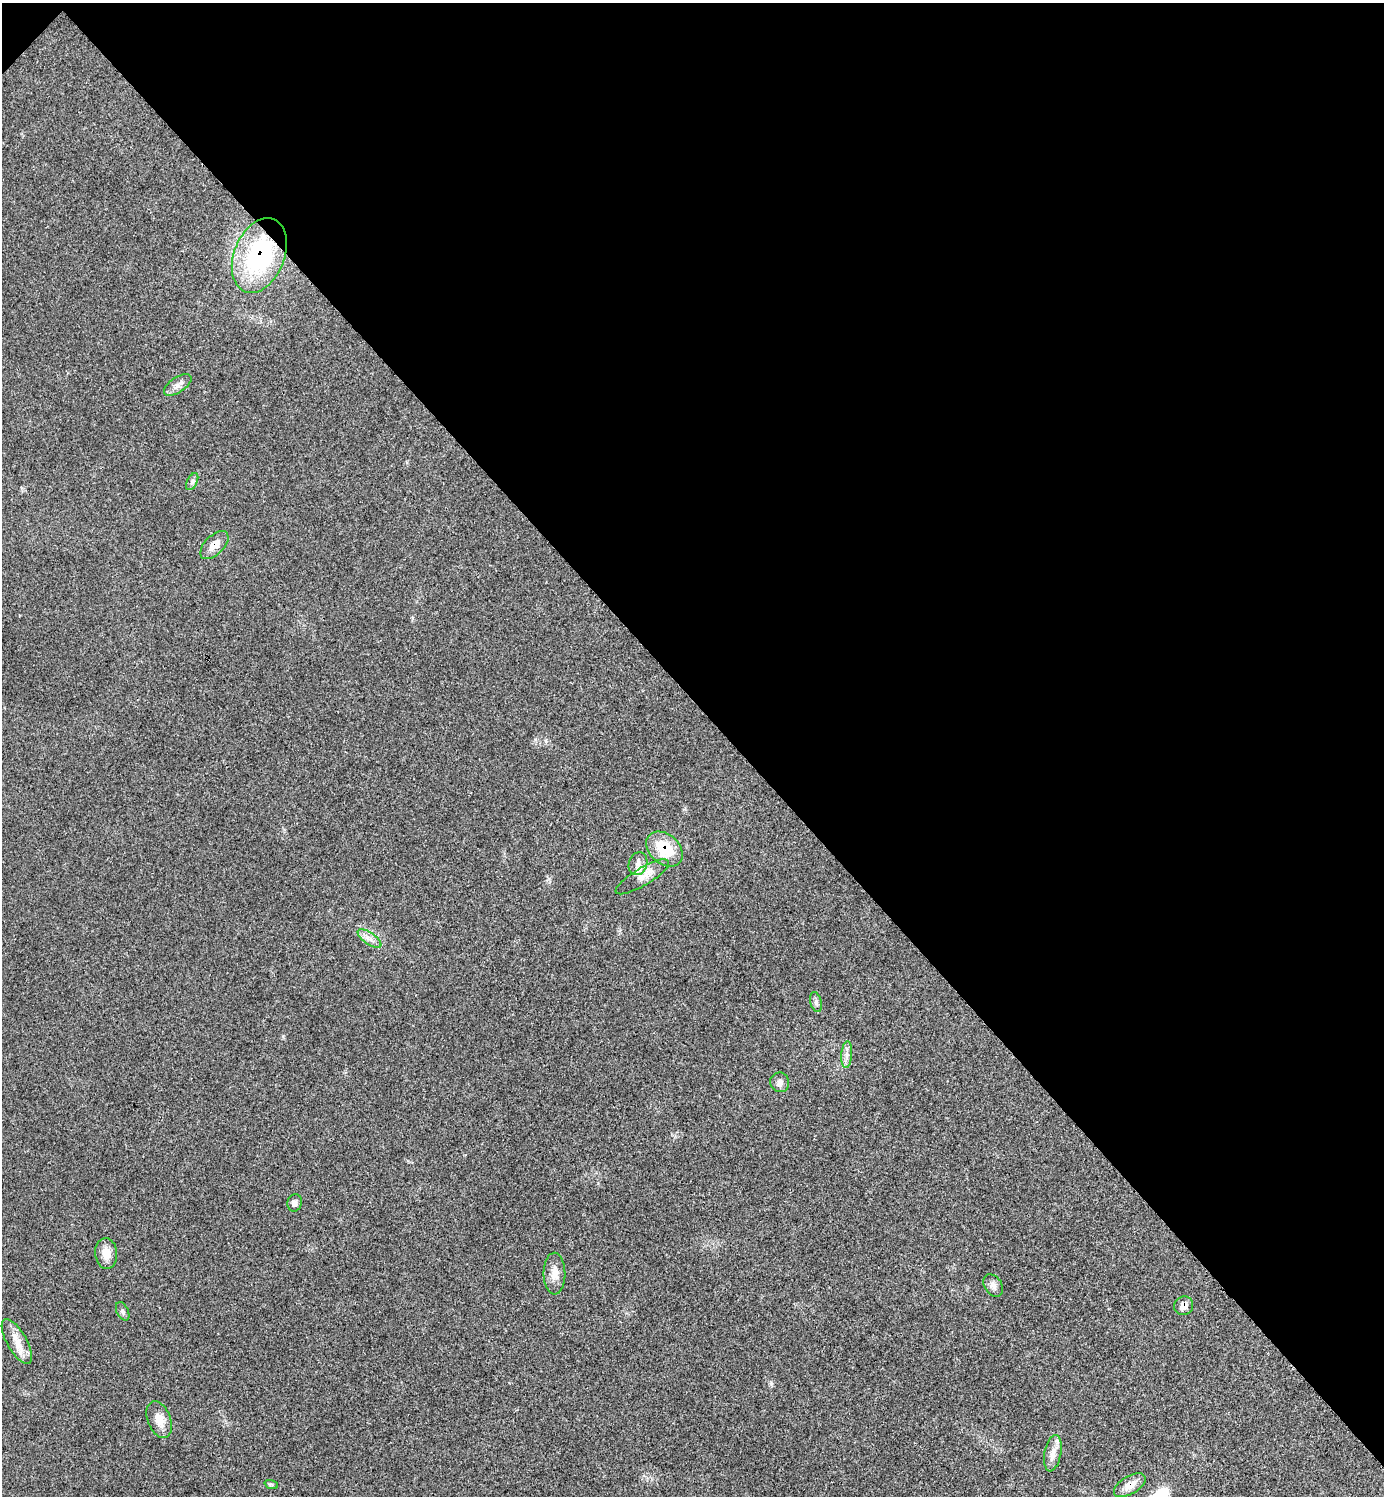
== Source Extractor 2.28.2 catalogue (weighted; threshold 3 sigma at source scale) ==
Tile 3 of 4 x 4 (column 3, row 1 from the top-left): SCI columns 2924-4305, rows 4491-5984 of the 5987 x 5987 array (HDU 1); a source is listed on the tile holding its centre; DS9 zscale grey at full resolution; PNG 1386 x 1498 px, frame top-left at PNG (2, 3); each listed source drawn as its Kron ellipse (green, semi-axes under 4 px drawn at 4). Shown black and unused: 47% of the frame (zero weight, under 3 of 4 exposures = <1% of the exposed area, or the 3 px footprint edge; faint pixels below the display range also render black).
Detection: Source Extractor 2.28.2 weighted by HDU 2 'WHT'; one run over the whole footprint, this tile lists its part. Background 0.0192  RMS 0.004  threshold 0.0181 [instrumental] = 3 sigma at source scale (4.5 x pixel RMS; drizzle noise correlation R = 1.50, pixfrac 1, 0.05/0.05 arcsec/px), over >= 5 px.
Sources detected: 22; all 22 listed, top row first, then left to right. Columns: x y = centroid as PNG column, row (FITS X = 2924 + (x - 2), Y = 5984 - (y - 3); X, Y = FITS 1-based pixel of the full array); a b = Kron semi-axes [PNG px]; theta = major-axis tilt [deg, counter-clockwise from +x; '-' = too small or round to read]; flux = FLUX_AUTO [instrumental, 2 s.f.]
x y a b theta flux
259 255 39 25 68 49
178 385 16 7 34 2.3
192 482 9 5 63 0.99
214 545 17 9 45 3.9
664 849 20 14 -42 13
638 864 11 9 70 2.6
642 877 30 8 31 4.6
370 938 14 6 -34 2.3
816 1002 10 5 -75 1.3
847 1055 13 5 85 2
780 1082 10 9 - 2
295 1203 9 7 77 1.5
106 1253 15 11 -86 4.4
554 1274 21 11 -90 4.2
993 1285 12 8 -57 2.1
1184 1306 10 9 - 2.8
123 1311 10 6 -64 1
17 1342 25 10 -60 5.5
159 1420 19 11 -68 5.1
1053 1453 18 8 79 3.6
271 1484 7 4 -18 0.64
1130 1485 18 9 31 4.4
Overlapping masked pixels (flux is a lower limit): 5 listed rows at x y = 259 255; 214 545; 664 849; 1184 1306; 1130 1485
Unlisted compact peaks at least as high as the median listed source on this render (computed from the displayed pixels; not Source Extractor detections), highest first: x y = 771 1383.